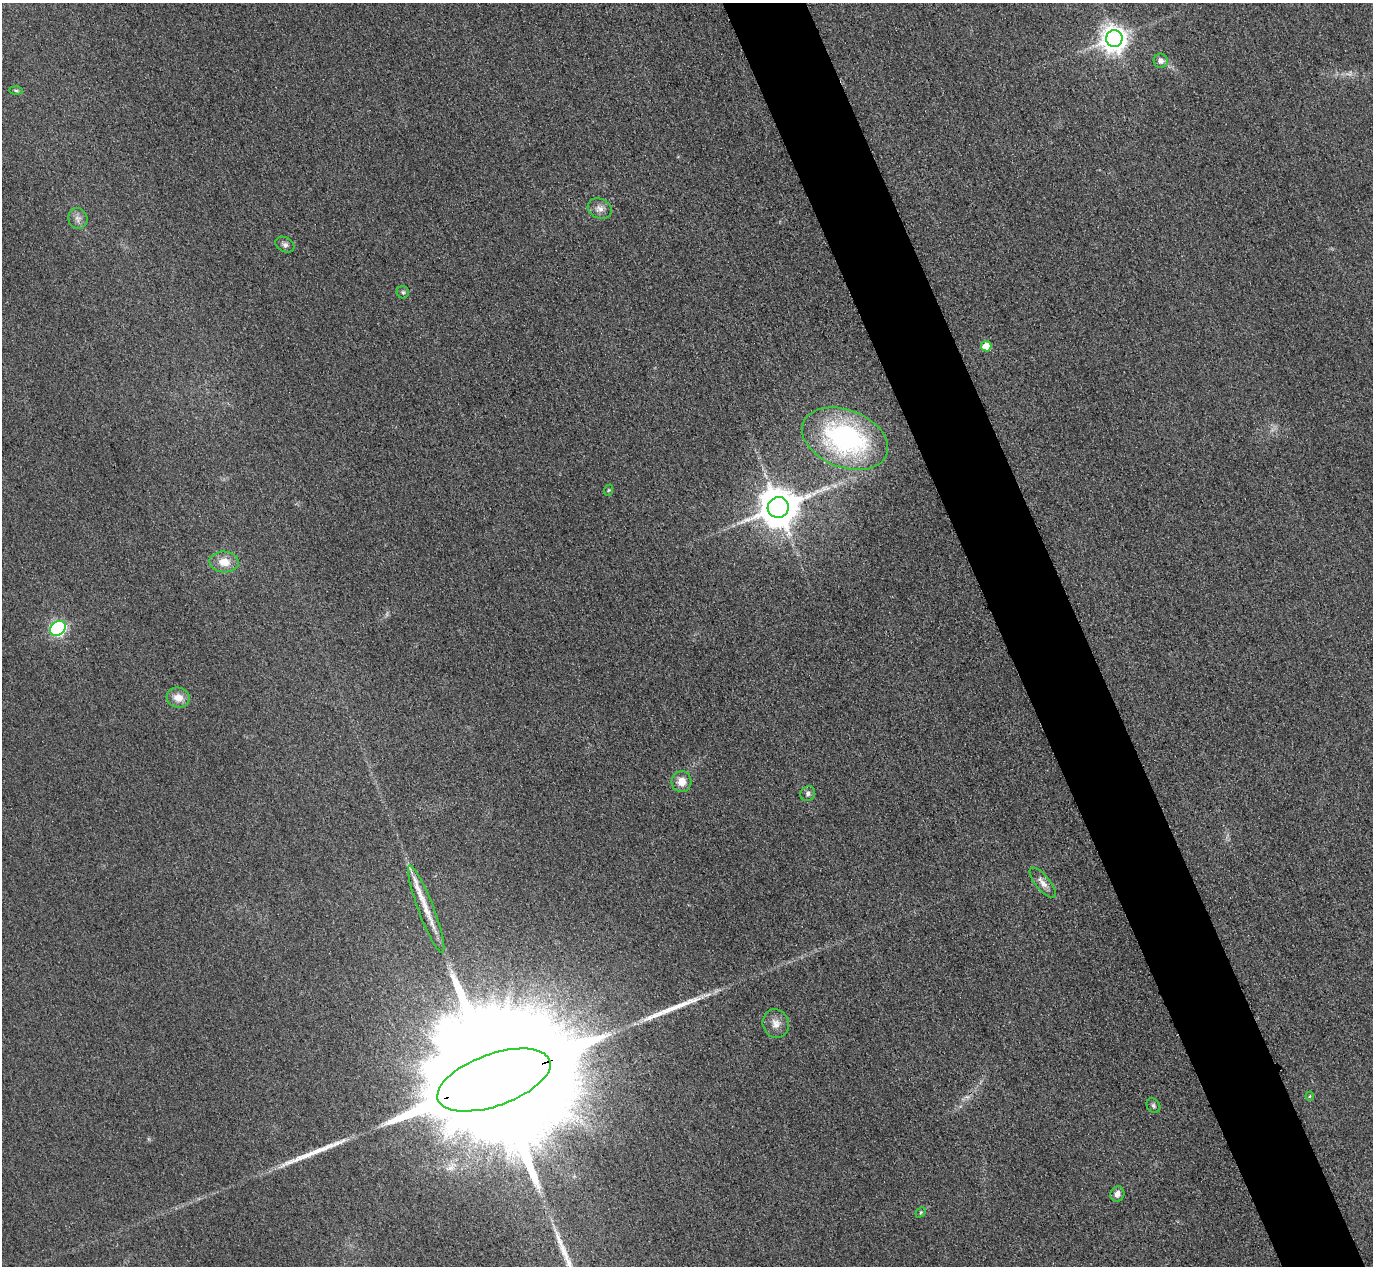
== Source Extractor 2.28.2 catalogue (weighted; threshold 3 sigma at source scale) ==
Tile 6 of 4 x 4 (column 2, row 2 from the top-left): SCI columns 1402-2772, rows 2833-4096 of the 5546 x 5533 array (HDU 1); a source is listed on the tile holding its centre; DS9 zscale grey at full resolution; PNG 1375 x 1268 px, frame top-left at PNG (2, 3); each listed source drawn as its Kron ellipse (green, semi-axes under 4 px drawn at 4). Shown black and unused: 6% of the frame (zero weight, under 3 of 4 exposures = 3% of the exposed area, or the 3 px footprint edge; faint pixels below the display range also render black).
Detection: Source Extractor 2.28.2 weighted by HDU 2 'WHT'; one run over the whole footprint, this tile lists its part. Background 0.133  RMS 0.019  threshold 0.0842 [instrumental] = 3 sigma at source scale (4.5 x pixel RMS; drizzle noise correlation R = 1.50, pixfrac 1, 0.05/0.05 arcsec/px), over >= 5 px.
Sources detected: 29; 1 inside a brighter object's white glare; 3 long thin detections or spike segments (spike, bleed or trail) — neither listed nor drawn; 1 inside a brighter listed object's ellipse — not listed separately; the other 24 listed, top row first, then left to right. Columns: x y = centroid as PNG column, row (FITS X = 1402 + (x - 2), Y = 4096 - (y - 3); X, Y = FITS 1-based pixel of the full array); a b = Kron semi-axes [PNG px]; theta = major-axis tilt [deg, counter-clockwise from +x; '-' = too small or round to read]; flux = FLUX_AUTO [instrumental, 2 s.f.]
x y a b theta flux
1114 39 8 8 - 2000
1161 61 7 7 - 10
16 91 6 4 -2 2.5
600 209 12 9 -25 12
78 218 10 9 - 10
285 245 10 7 -30 6.3
403 292 6 6 - 3.6
986 346 5 5 - 37
845 439 45 28 -21 330
609 490 6 3 70 1.9
778 507 10 10 - 6000
224 562 14 10 -4 26
58 628 8 6 41 400
178 698 11 10 - 19
681 782 10 10 - 21
808 794 8 7 - 6.1
1043 883 18 7 -51 14
426 909 47 7 -69 40
776 1024 14 13 - 17
494 1080 59 26 19 240000
1310 1096 4 4 - 2.1
1153 1106 8 6 -54 4
1117 1194 8 7 - 10
921 1212 6 4 46 2.6
Overlapping masked pixels (flux is a lower limit): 1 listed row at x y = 494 1080